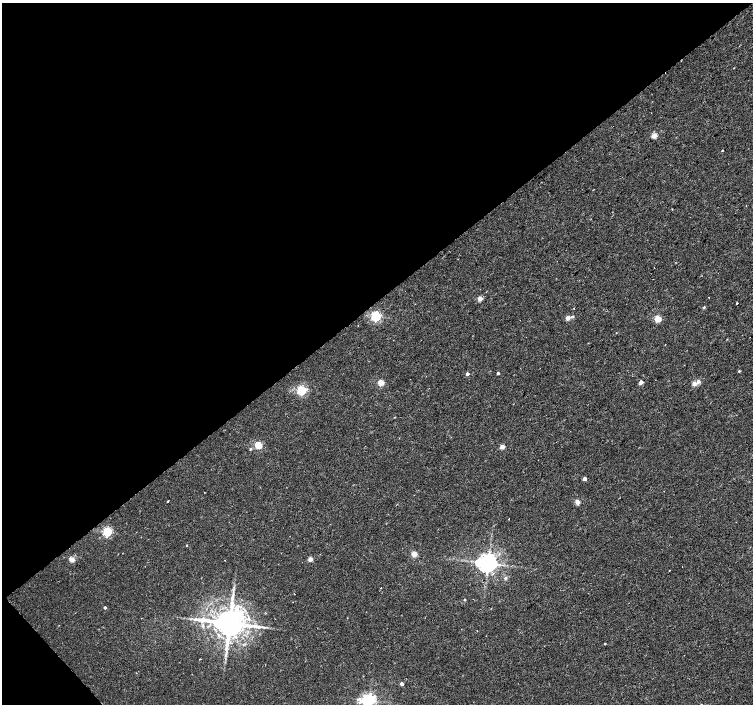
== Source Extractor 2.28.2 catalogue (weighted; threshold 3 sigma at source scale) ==
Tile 5 of 4 x 4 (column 1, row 2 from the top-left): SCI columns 6-1506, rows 3015-4417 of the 6008 x 5965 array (HDU 1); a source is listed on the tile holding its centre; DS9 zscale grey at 2 x 2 block average (1 PNG px = mean of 2 x 2 image px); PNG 755 x 706 px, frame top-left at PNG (2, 3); no overlay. Shown black and unused: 44% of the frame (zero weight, under 2 of 3 exposures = <1% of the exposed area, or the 3 px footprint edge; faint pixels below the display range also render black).
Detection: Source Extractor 2.28.2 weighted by HDU 2 'WHT'; one run over the whole footprint, this tile lists its part. Background 0.00282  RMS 0.0023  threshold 0.0105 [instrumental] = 3 sigma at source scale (4.5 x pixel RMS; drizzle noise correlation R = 1.50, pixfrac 1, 0.0396/0.0396 arcsec/px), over >= 5 px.
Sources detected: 54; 3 cosmic-ray / hot-pixel residue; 1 long thin detection or spike segment (spike, bleed or trail) — not listed; the other 50 listed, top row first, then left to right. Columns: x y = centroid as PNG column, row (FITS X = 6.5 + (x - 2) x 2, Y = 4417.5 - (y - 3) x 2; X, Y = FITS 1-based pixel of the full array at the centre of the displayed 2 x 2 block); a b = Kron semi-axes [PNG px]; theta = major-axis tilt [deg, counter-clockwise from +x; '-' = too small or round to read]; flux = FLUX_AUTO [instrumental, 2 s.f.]
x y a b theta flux
654 136 3 3 - 9.9
722 150 2 2 - 0.75
672 209 2 2 - 0.29
709 297 2 2 - 0.25
480 298 3 2 - 7.9
737 303 2 2 - 0.9
704 307 3 3 - 0.57
574 308 2 2 - 0.24
376 316 3 3 - 75
572 316 3 3 - 0.75
568 318 3 2 - 5.6
658 319 3 3 - 19
727 339 2 2 - 0.25
739 371 3 2 - 0.74
498 373 2 2 - 1.3
467 374 2 2 - 2.1
641 382 3 2 - 5.4
698 382 3 3 - 1.9
381 383 3 3 - 13
694 384 3 2 - 6.3
302 390 3 3 - 59
258 445 3 3 - 25
502 447 3 2 - 7.4
250 449 3 3 - 0.61
585 479 3 2 - 3.9
168 501 2 2 - 0.47
577 502 3 2 - 9.6
509 519 2 2 - 0.23
107 532 3 3 - 57
187 545 2 2 - 0.37
414 554 3 3 - 12
72 559 3 3 - 11
310 559 2 2 - 7.3
488 563 5 5 - 450
682 566 2 2 - 0.33
669 570 2 2 - 0.21
505 578 3 3 - 1.3
381 588 2 2 - 0.25
232 600 7 3 85 1.7
465 600 2 2 - 0.72
105 607 2 2 - 1.1
229 623 8 6 -1 1600
264 627 4 2 - 0.66
605 644 2 2 - 0.4
226 655 4 2 - 0.61
200 659 2 2 - 0.3
136 673 2 2 - 0.18
402 684 2 2 - 3.6
369 700 4 4 - 160
701 704 2 2 - 0.34
Isophote crosses this tile's border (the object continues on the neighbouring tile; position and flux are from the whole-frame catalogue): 2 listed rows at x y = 369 700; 701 704